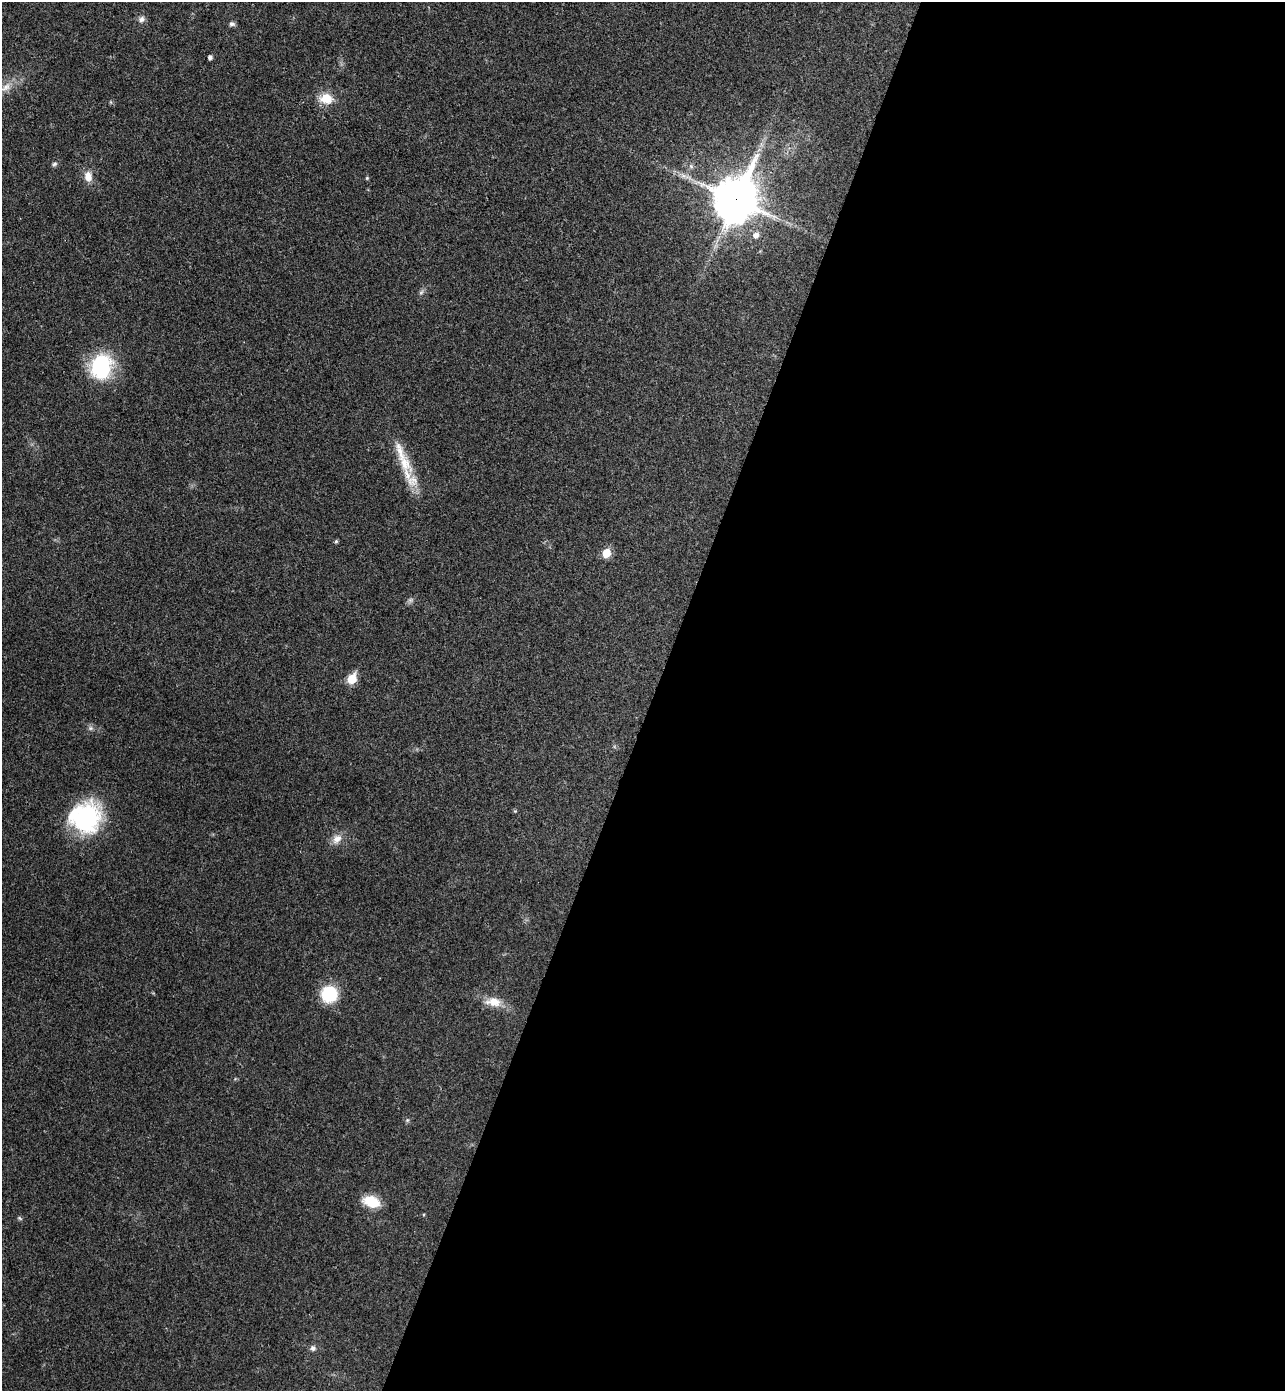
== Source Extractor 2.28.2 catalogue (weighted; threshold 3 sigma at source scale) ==
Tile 12 of 4 x 4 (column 4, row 3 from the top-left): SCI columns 4043-5325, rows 1419-2807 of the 5652 x 5613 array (HDU 1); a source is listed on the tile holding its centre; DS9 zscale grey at full resolution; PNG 1287 x 1393 px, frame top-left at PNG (2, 2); no overlay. Shown black and unused: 49% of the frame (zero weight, under 3 of 4 exposures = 6% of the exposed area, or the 3 px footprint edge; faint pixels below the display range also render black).
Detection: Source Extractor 2.28.2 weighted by HDU 2 'WHT'; one run over the whole footprint, this tile lists its part. Background 0.0786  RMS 0.0047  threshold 0.0214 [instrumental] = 3 sigma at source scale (4.5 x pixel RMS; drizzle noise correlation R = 1.50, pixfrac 1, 0.05/0.05 arcsec/px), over >= 5 px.
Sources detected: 31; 1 too faint to see at this stretch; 1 long thin detection or spike segment (spike, bleed or trail) — not listed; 3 inside a brighter listed object's ellipse — not listed separately; the other 26 listed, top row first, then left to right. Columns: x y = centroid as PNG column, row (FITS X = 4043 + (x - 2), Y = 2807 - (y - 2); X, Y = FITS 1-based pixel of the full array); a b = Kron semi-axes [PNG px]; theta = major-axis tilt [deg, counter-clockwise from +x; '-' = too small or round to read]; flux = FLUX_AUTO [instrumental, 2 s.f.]
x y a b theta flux
141 19 9 7 37 2
232 24 7 6 - 1.4
210 57 4 4 - 1.7
6 87 19 10 39 6.3
326 99 19 13 -6 8.3
54 164 7 5 31 1.1
88 176 13 9 -79 4.9
367 178 5 4 - 0.53
736 199 18 15 68 1300
756 235 7 6 - 2.9
421 292 7 6 - 1.1
101 366 27 23 70 38
405 463 29 16 -59 11
336 541 5 4 - 0.74
606 553 6 6 - 12
352 679 7 5 65 19
91 728 8 6 -20 1.3
515 811 5 5 - 0.52
86 817 33 31 32 57
337 839 15 11 52 4.4
329 994 15 15 - 23
493 1002 22 12 -8 7.9
407 1120 6 5 - 0.83
371 1202 20 12 -16 11
20 1218 7 5 -23 0.78
313 1348 8 7 - 1.7
Overlapping masked pixels (flux is a lower limit): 1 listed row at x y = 736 199
Isophote crosses this tile's border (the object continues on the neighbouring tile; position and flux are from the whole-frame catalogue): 1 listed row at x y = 6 87